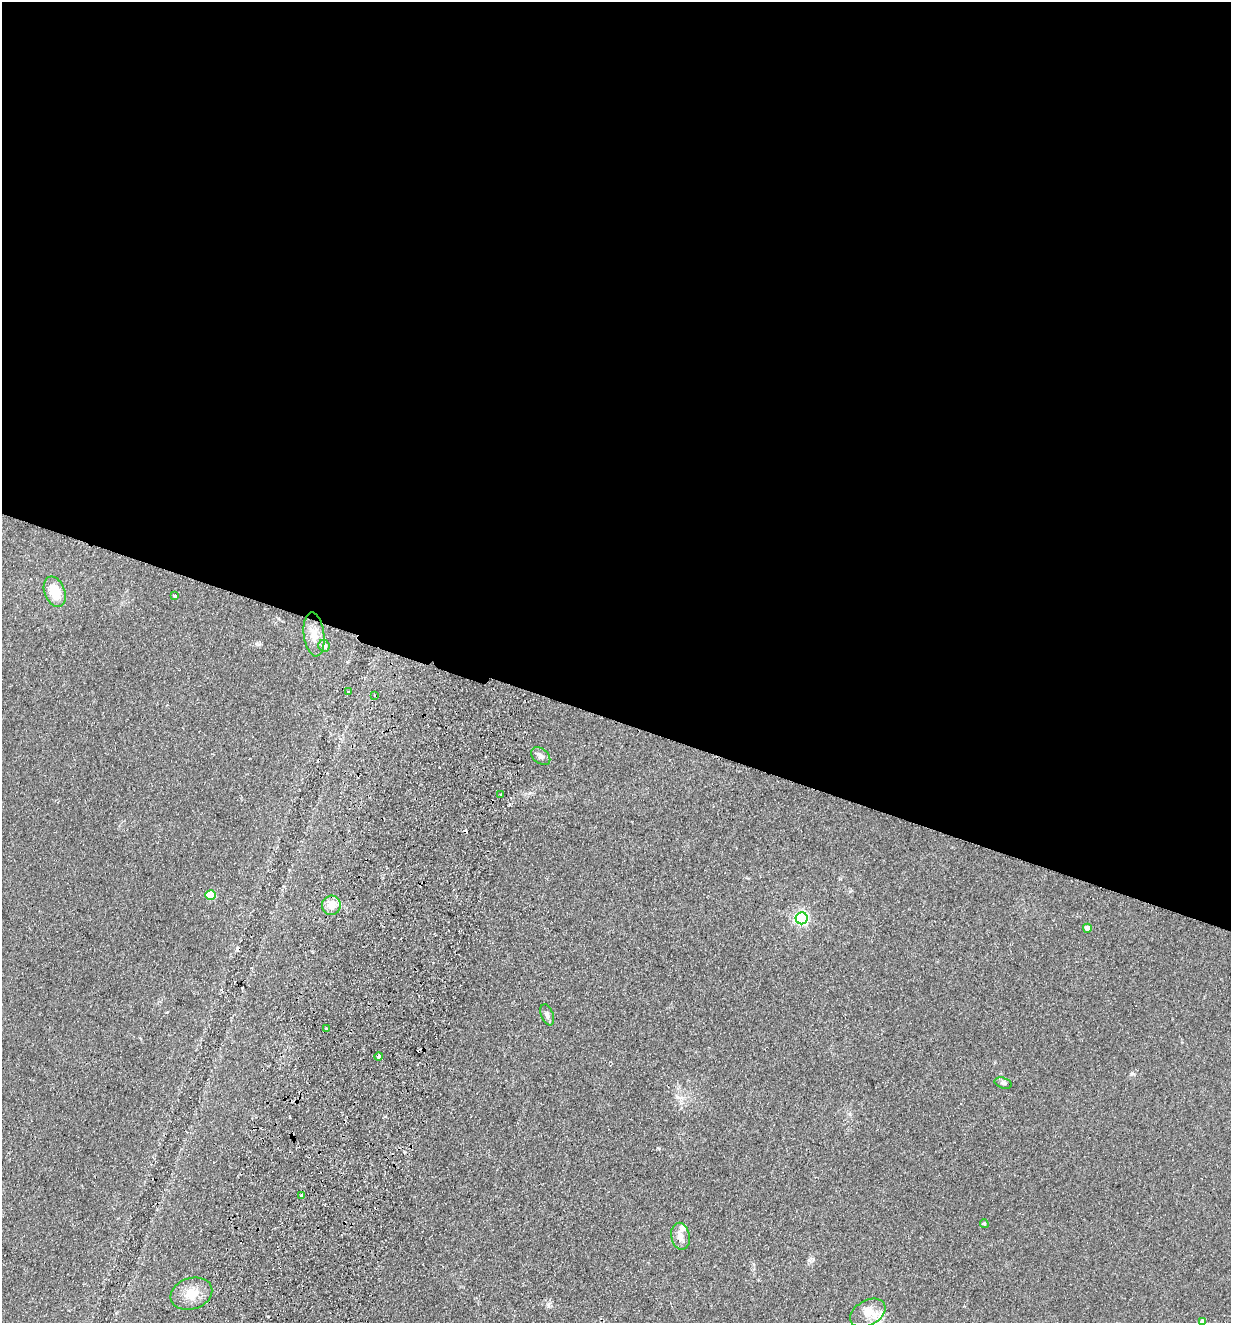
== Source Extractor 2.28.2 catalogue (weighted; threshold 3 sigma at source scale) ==
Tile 3 of 4 x 4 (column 3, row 1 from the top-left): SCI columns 2769-3997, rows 3985-5305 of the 5410 x 5325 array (HDU 1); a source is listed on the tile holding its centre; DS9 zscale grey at full resolution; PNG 1233 x 1325 px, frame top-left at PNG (2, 2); each listed source drawn as its Kron ellipse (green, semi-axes under 4 px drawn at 4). Shown black and unused: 55% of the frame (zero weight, under 2 of 3 exposures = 3% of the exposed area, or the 3 px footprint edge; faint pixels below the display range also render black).
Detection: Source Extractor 2.28.2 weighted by HDU 2 'WHT'; one run over the whole footprint, this tile lists its part. Background 0.133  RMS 0.01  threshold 0.0471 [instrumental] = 3 sigma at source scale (4.5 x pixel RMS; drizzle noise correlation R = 1.50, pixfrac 1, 0.05/0.05 arcsec/px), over >= 5 px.
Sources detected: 27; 3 cosmic-ray / hot-pixel residue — neither listed nor drawn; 2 inside a brighter listed object's ellipse — not listed separately; the other 22 listed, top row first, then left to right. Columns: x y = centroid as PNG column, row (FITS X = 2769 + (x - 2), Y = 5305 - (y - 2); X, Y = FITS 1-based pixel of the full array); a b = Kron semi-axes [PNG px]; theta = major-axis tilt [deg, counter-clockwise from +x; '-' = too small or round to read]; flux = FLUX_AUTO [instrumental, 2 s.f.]
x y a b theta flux
55 592 16 10 -69 25
174 596 3 3 - 2.2
314 634 22 10 -83 13
324 646 6 5 - 5.8
348 692 3 3 - 2.6
374 695 2 2 - 1.3
541 756 11 7 -38 3.9
501 795 3 3 - 2.5
211 895 5 5 - 45
331 905 10 9 - 11
802 918 6 6 - 180
1087 928 4 4 - 8
547 1015 11 6 -69 3.9
326 1029 3 3 - 2.5
379 1056 4 3 - 4.9
1003 1083 9 5 -17 2.3
301 1195 3 3 - 0.99
984 1224 4 3 - 1.3
680 1236 13 9 -79 7.3
191 1294 21 15 18 20
868 1313 19 12 30 14
1202 1321 3 3 - 3.1
Isophote crosses this tile's border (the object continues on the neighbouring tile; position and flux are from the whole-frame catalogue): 1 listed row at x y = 1202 1321
Unlisted compact peaks at least as high as the median listed source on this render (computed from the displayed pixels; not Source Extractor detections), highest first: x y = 809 1260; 548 1304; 1132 1073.